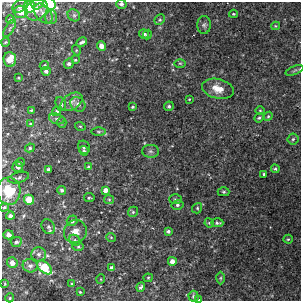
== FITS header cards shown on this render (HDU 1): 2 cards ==
NAXIS1  =                  299
NAXIS2  =                  299

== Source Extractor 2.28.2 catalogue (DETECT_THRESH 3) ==
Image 299 x 299 px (HDU 1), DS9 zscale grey, 1 PNG px = 1 image px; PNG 303 x 303 px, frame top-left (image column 1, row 299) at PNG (2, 2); each listed source drawn as its Kron ellipse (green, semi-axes under 4 px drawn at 4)
Background 0.00218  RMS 0.0036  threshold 0.0109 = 3 sigma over >= 5 px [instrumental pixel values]
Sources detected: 100; all 100 listed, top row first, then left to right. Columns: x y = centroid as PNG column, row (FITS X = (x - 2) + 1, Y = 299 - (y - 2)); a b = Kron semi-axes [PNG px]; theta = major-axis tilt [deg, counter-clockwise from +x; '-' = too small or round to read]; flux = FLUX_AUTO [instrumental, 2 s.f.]
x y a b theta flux
38 3 7 5 47 0.58
49 4 7 5 -36 17
121 4 5 4 - 0.67
20 6 8 5 32 0.72
29 7 6 6 - 8.6
36 9 12 9 42 1.8
20 12 7 6 - 2.2
43 14 11 7 -50 1.4
233 14 4 3 - 0.24
74 15 7 5 -43 0.51
51 17 7 6 - 0.66
10 19 4 3 - 0.29
160 20 5 4 - 0.41
204 25 9 7 90 0.69
276 26 4 4 - 0.26
10 28 10 2 60 0.29
144 34 5 4 - 0.82
147 35 5 4 - 0.29
6 42 4 3 - 0.17
82 42 6 3 28 0.6
102 46 5 4 - 1.7
76 50 5 3 - 0.23
10 60 7 6 - 3.4
75 60 4 3 - 0.25
180 63 6 3 -1 0.26
69 64 5 5 - 0.57
44 66 5 4 - 0.48
294 70 9 3 21 0.38
46 71 4 4 - 0.74
19 78 3 2 - 0.17
218 89 16 9 -14 2.9
189 99 3 2 - 0.2
72 102 12 7 33 1.2
61 104 7 5 -65 0.61
78 104 8 6 -41 1
169 106 5 4 - 0.46
132 107 3 3 - 0.36
31 110 4 3 - 0.25
260 110 5 3 - 0.23
57 111 5 4 - 0.43
268 116 5 4 - 0.31
259 118 5 4 - 0.38
57 119 8 5 -18 0.57
62 122 5 4 - 0.37
30 124 4 3 - 0.22
80 126 5 3 - 0.24
99 132 7 3 0 0.3
293 139 5 5 - 0.42
84 147 7 5 -60 0.58
30 148 5 4 - 0.42
84 151 5 4 - 0.39
150 151 8 6 -1 0.68
20 162 5 3 - 0.18
18 167 5 5 - 0.69
89 167 4 4 - 0.45
48 169 3 3 - 0.36
275 169 4 3 - 0.3
264 174 3 3 - 0.99
19 178 11 5 16 0.58
62 190 4 4 - 0.62
105 190 4 4 - 1.3
9 191 14 11 88 6.6
224 192 6 4 0 0.34
89 198 5 3 - 0.27
109 199 5 4 - 0.26
175 199 6 5 - 0.38
29 200 5 5 - 4.7
177 205 6 5 - 0.48
4 207 5 4 - 0.31
197 208 5 4 - 0.36
133 212 5 4 - 0.36
10 216 4 3 - 0.75
72 221 5 5 - 0.6
209 223 5 4 - 0.29
217 223 6 4 -1 0.42
48 227 8 6 -56 0.62
168 231 4 3 - 0.52
75 232 12 11 - 2.1
8 235 5 4 - 0.74
111 237 5 3 - 0.19
288 239 4 4 - 0.31
75 240 6 5 - 0.51
16 242 5 5 - 0.57
78 247 6 4 0 0.36
39 254 7 7 - 0.86
172 261 4 4 - 1.5
12 263 5 5 - 1.6
30 266 7 6 - 0.92
44 267 8 5 -42 9.7
112 268 4 4 - 1.1
148 278 4 4 - 0.27
221 278 6 4 89 0.35
101 279 5 3 - 0.2
5 284 4 3 - 0.21
71 284 4 3 - 0.28
141 287 5 3 - 0.41
80 292 3 3 - 0.23
194 296 5 5 - 0.51
10 298 4 4 - 0.25
199 300 4 2 - 0.22
At the frame edge (FLAGS 8, measured only in part): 4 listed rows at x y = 38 3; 49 4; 121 4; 199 300